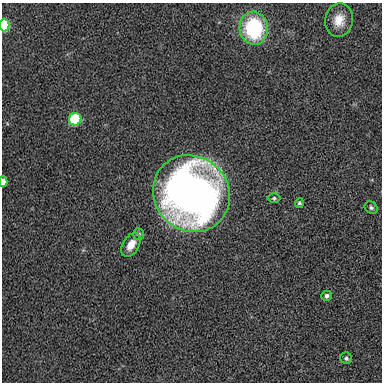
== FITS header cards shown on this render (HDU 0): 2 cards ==
NAXIS1  =                  380 / length of data axis 1
NAXIS2  =                  380 / length of data axis 2

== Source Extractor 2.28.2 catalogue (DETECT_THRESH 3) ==
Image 380 x 380 px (HDU 0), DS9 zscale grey, 1 PNG px = 1 image px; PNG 384 x 384 px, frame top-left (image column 1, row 380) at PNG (2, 3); each listed source drawn as its Kron ellipse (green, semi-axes under 4 px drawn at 4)
Background 5.61e-04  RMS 0.011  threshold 0.0325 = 3 sigma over >= 5 px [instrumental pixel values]
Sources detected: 13; all 13 listed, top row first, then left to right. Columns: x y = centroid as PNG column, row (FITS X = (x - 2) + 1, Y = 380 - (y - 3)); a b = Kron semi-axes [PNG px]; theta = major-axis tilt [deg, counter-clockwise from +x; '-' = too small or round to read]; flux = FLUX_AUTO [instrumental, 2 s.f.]
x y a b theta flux
339 20 17 14 79 12
4 25 6 5 - 70
254 28 16 14 -85 68
75 119 6 6 - 70
3 182 5 3 - 6.2
191 194 40 37 -47 590
274 198 6 5 - 1.4
299 203 5 4 - 1.4
371 208 7 5 -36 1.8
138 234 6 5 - 1.5
131 245 13 8 59 8.3
327 296 5 5 - 2.1
346 358 6 5 - 1.9
At the frame edge (FLAGS 8, measured only in part): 2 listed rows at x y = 4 25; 3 182